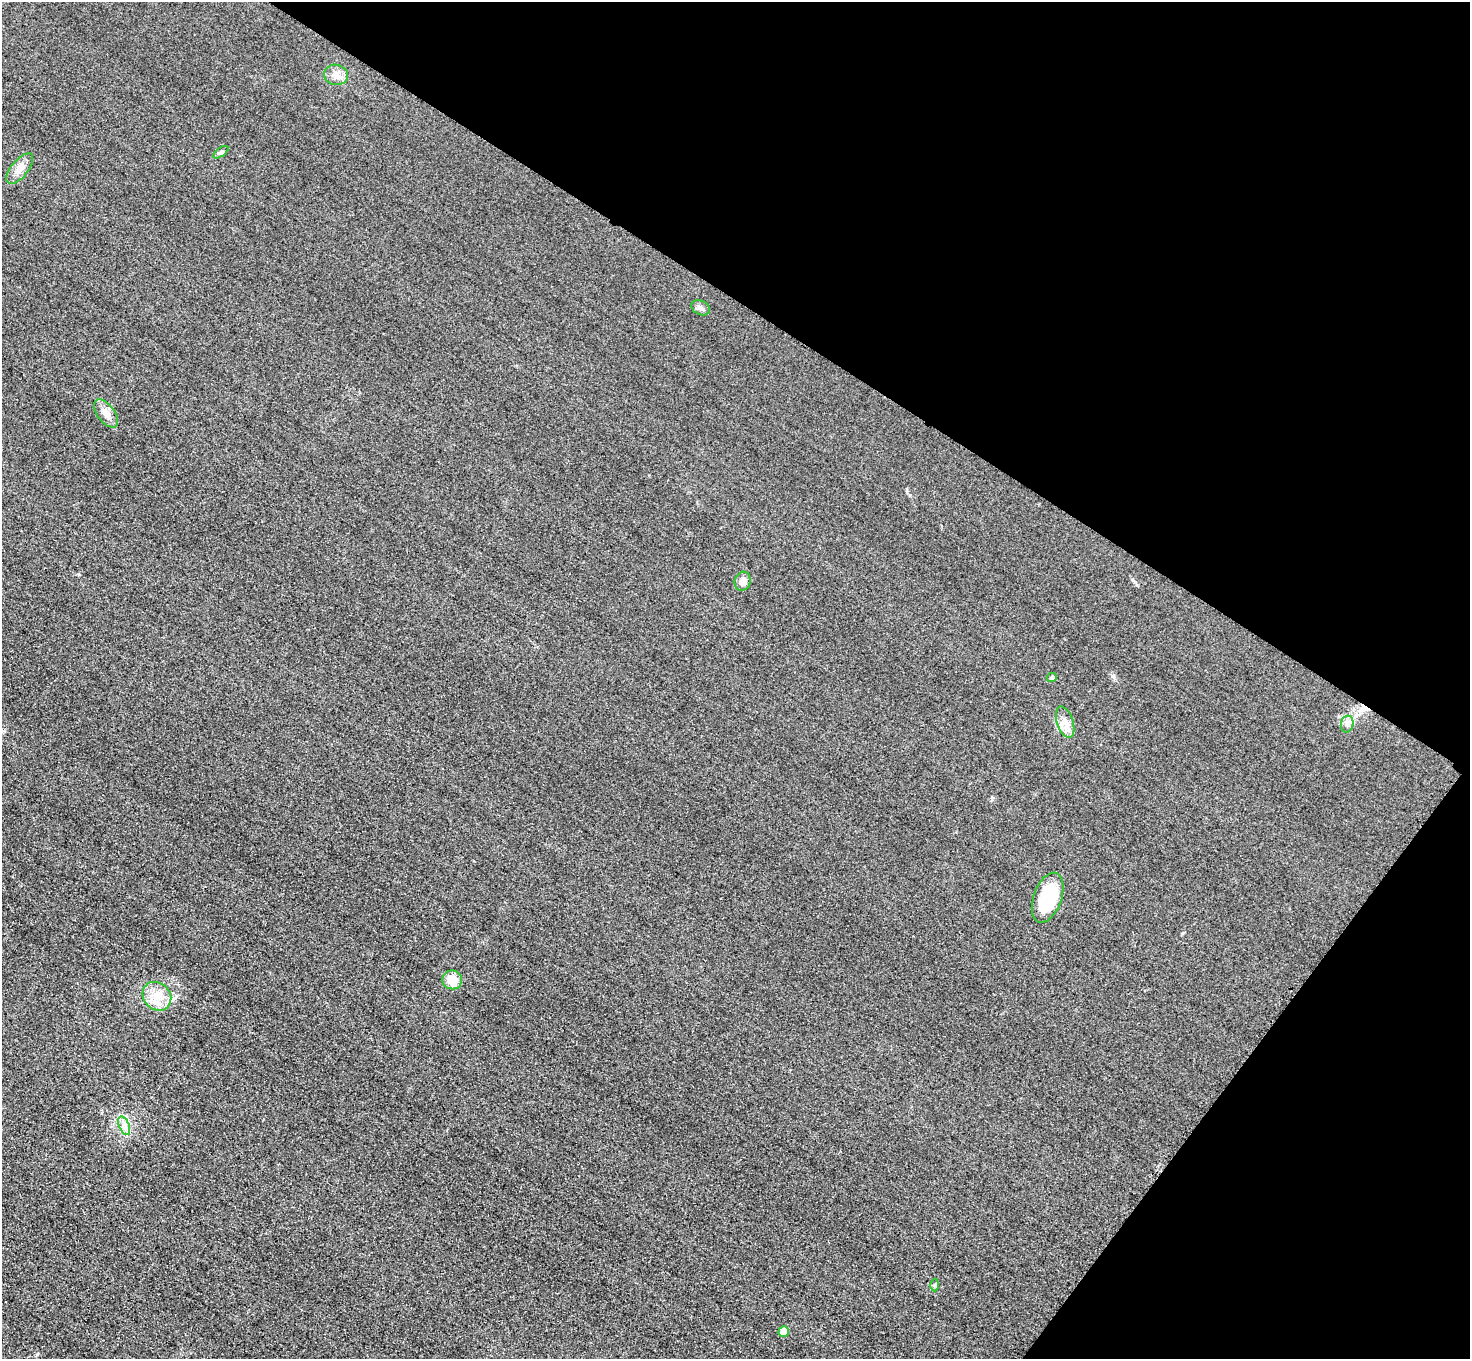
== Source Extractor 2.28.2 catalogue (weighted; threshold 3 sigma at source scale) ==
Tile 8 of 4 x 4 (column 4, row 2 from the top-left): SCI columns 4431-5898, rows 2896-4252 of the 5925 x 5930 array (HDU 1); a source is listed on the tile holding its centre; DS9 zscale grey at full resolution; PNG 1472 x 1361 px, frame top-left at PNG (2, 2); each listed source drawn as its Kron ellipse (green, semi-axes under 4 px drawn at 4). Shown black and unused: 30% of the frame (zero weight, under 3 of 4 exposures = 3% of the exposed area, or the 3 px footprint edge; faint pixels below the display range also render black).
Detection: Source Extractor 2.28.2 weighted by HDU 2 'WHT'; one run over the whole footprint, this tile lists its part. Background 0.0503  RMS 0.016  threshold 0.0727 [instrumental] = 3 sigma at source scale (4.5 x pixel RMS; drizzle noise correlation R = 1.50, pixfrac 1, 0.05/0.05 arcsec/px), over >= 5 px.
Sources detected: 16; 1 cosmic-ray / hot-pixel residue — neither listed nor drawn; the other 15 listed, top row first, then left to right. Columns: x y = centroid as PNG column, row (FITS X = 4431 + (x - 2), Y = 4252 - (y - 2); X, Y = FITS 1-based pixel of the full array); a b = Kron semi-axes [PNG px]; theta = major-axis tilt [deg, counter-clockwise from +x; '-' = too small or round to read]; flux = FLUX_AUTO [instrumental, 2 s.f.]
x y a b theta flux
336 75 12 10 -10 12
221 152 9 4 35 3.1
20 169 18 8 51 13
701 308 10 7 -27 5.4
106 413 16 8 -53 13
743 581 10 8 74 9.3
1052 678 5 4 - 4.7
1065 722 16 8 -71 13
1347 724 8 6 77 5.5
1048 898 26 14 70 94
452 980 10 9 - 26
157 996 15 13 -46 25
124 1126 10 5 -67 7.3
935 1285 6 4 -90 2.3
784 1332 5 5 - 20
Unlisted compact peaks at least as high as the median listed source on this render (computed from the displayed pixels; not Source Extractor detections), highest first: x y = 1113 676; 910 495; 992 798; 1135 582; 1339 716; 1183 933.